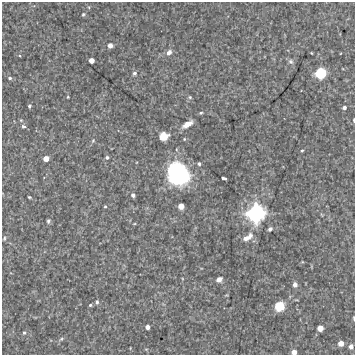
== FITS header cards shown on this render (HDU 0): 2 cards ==
NAXIS1  =                  353 /Length X axis
NAXIS2  =                  353 /Length Y axis

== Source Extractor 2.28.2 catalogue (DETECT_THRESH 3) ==
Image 353 x 353 px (HDU 0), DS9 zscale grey, 1 PNG px = 1 image px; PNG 357 x 357 px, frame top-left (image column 1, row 353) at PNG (2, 2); no overlay
Background 3210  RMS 190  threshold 568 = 3 sigma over >= 5 px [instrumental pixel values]
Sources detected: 48; all 48 listed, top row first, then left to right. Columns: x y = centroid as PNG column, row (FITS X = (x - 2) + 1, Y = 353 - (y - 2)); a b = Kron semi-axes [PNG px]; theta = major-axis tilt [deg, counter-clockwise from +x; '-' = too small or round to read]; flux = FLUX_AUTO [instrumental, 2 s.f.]
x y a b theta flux
83 14 4 3 - 1.6e+04
110 46 4 4 - 7.6e+04
169 52 7 5 44 5.2e+04
311 53 3 2 - 9.0e+03
91 61 4 4 - 9.1e+04
291 62 8 7 - 3.4e+04
134 73 5 5 - 2.6e+04
321 73 8 8 - 5.0e+05
10 78 5 4 - 2.4e+04
68 97 3 3 - 1.0e+04
190 97 5 4 - 1.7e+04
29 106 3 3 - 2.1e+04
344 107 4 4 - 4.0e+04
201 113 5 3 - 1.7e+04
354 120 4 2 - 1.7e+04
187 124 13 6 31 1.1e+05
23 126 6 4 -17 3.4e+04
163 136 8 7 - 1.6e+05
184 139 4 4 - 1.3e+04
93 141 6 5 - 2.0e+04
302 151 4 3 - 1.5e+04
107 157 5 4 - 2.5e+04
46 159 5 4 - 1.1e+05
199 164 4 3 - 2.2e+04
178 174 20 17 -60 1.6e+06
224 178 5 3 - 3.8e+04
133 195 4 3 - 3.8e+04
29 197 4 3 - 1.5e+04
181 206 5 5 - 1.2e+05
105 207 3 3 - 1.3e+04
256 213 16 15 - 1.3e+06
48 221 6 5 - 2.3e+04
270 229 4 3 - 4.3e+04
248 237 16 7 32 1.1e+05
4 238 6 4 70 1.7e+04
219 279 5 4 - 7.0e+04
295 285 5 4 - 6.0e+04
97 302 5 4 - 2.5e+04
90 305 3 3 - 2.0e+04
279 306 9 8 - 2.5e+05
354 318 5 2 - 1.5e+04
147 327 4 4 - 6.0e+04
320 328 5 5 - 1.2e+05
24 333 5 4 - 1.8e+04
61 339 7 4 44 2.0e+04
341 343 5 4 - 1.1e+05
351 346 5 5 - 6.4e+04
294 352 4 4 - 9.1e+04
At the frame edge (FLAGS 8, measured only in part): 3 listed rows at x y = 354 120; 354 318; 294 352